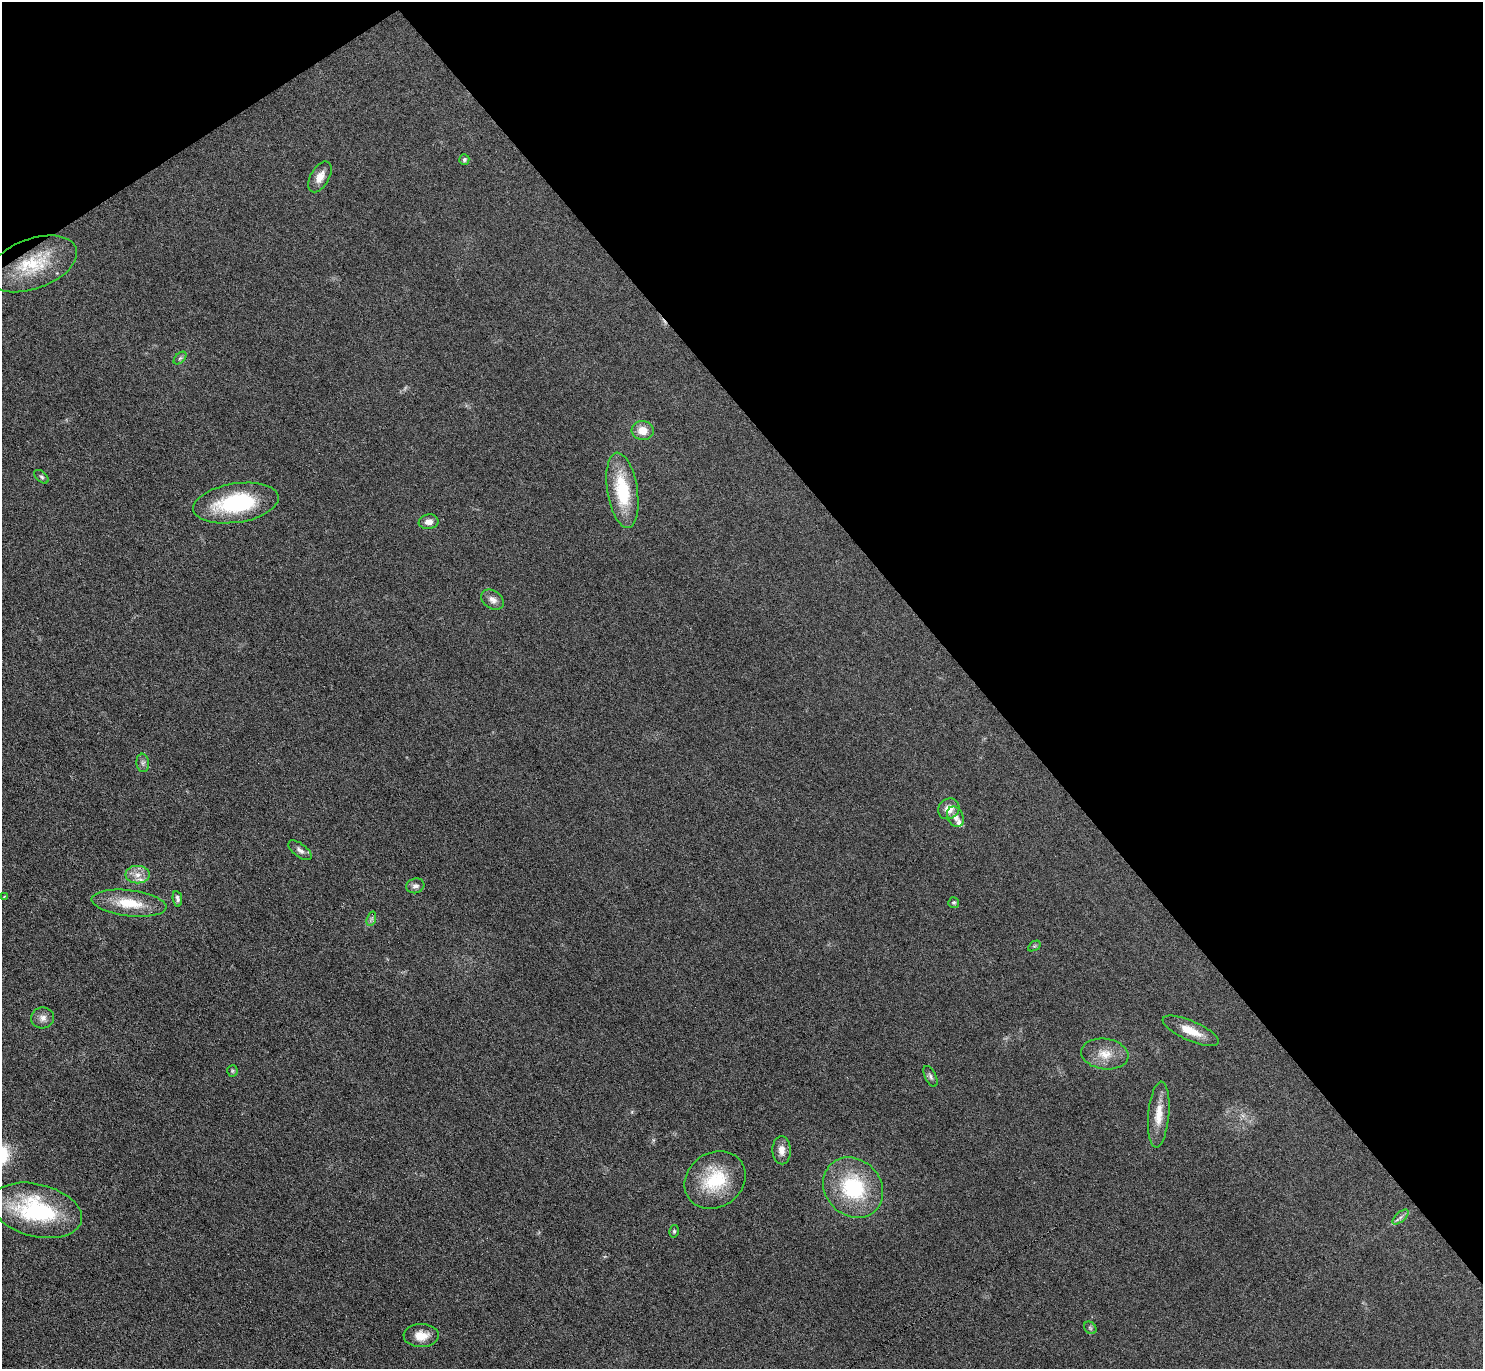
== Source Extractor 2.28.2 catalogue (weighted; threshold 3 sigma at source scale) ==
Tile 3 of 4 x 4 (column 3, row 1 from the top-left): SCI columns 2963-4443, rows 4257-5623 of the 5926 x 5921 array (HDU 1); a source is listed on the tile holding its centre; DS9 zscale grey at full resolution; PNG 1485 x 1371 px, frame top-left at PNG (2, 2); each listed source drawn as its Kron ellipse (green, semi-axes under 4 px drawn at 4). Shown black and unused: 37% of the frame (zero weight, under 3 of 6 exposures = <1% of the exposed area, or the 3 px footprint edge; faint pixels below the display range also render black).
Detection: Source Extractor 2.28.2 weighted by HDU 2 'WHT'; one run over the whole footprint, this tile lists its part. Background 0.0346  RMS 0.004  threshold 0.0163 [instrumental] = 3 sigma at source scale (4.09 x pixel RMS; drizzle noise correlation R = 1.36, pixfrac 0.8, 0.05/0.05 arcsec/px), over >= 5 px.
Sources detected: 39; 1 cosmic-ray / hot-pixel residue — neither listed nor drawn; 2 inside a brighter listed object's ellipse — not listed separately; the other 36 listed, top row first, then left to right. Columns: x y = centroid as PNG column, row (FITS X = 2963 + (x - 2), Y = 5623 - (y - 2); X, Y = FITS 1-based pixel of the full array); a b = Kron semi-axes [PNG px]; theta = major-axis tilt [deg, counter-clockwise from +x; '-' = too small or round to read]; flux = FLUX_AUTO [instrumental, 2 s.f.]
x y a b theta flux
464 159 5 5 - 0.68
320 177 17 9 60 3.9
33 264 46 25 20 20
180 358 8 4 44 0.79
643 431 11 9 -5 4.8
41 477 8 5 -44 0.73
622 490 38 15 -81 21
236 503 43 19 9 32
429 522 10 7 9 2.3
492 600 12 9 -34 2.3
143 763 9 6 -85 1.1
949 809 11 10 - 3.8
955 817 11 7 -65 2.2
300 850 14 6 -37 1.7
137 875 12 9 0 3.1
415 886 9 7 16 1.5
4 896 3 3 - 0.33
177 899 8 4 -81 1
954 902 5 5 - 0.55
129 903 37 13 -6 12
371 919 7 4 71 0.8
1034 946 7 4 33 0.53
43 1018 11 10 - 2.4
1191 1031 30 10 -24 6.7
1105 1054 24 15 -8 6.5
232 1071 5 5 - 0.55
930 1076 11 5 -64 1.1
1159 1115 33 10 85 6.6
782 1150 14 9 -88 2.9
715 1180 32 27 34 19
853 1188 32 27 -46 30
37 1210 46 26 -14 39
1400 1217 10 4 42 1.2
674 1231 6 5 - 0.65
1090 1328 7 5 -45 0.71
421 1336 17 11 1 5.1
Overlapping masked pixels (flux is a lower limit): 1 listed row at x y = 33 264